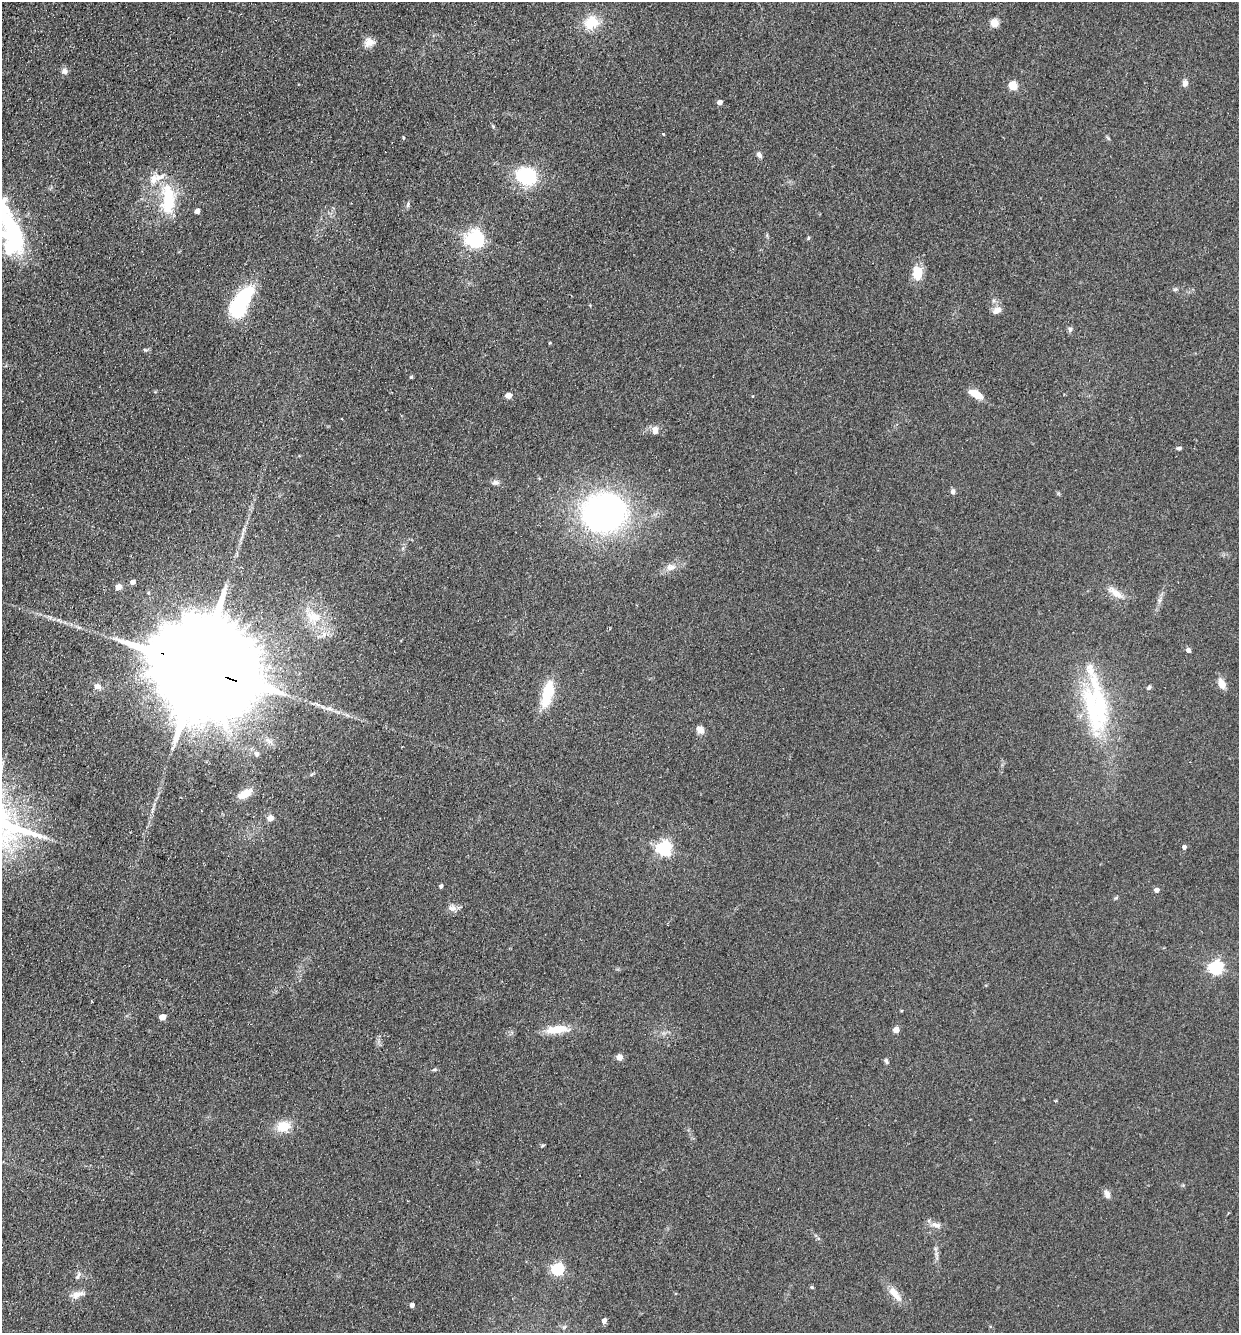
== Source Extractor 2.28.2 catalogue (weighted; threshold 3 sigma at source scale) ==
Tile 11 of 4 x 4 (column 3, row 3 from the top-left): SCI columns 2791-4027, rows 1354-2684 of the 5452 x 5368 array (HDU 1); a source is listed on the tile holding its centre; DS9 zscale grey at full resolution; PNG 1241 x 1335 px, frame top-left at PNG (2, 2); no overlay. Shown black and unused: <1% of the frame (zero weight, under 2 of 3 exposures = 3% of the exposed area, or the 3 px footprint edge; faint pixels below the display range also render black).
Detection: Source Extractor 2.28.2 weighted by HDU 2 'WHT'; one run over the whole footprint, this tile lists its part. Background 0.15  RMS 0.011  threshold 0.0505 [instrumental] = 3 sigma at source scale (4.5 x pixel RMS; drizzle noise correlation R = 1.50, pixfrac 1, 0.05/0.05 arcsec/px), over >= 5 px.
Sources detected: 81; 2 inside a brighter object's white glare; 2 cosmic-ray / hot-pixel residue — not listed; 3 inside a brighter listed object's ellipse — not listed separately; the other 74 listed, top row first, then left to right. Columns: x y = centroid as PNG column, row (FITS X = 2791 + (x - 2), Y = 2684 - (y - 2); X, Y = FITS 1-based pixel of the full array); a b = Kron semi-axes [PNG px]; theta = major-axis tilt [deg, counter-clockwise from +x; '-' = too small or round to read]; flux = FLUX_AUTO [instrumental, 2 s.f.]
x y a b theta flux
591 22 15 13 34 26
994 23 5 5 - 43
369 42 13 11 18 8.5
65 71 8 7 - 4.5
1185 83 8 7 - 4.8
1013 86 5 5 - 47
720 102 4 4 - 6
493 126 5 4 - 1.3
663 134 3 3 - 1.8
403 138 4 3 - 1
759 155 8 6 -57 3.5
526 176 18 14 -13 77
168 199 38 16 -88 54
408 205 8 4 72 2.1
197 211 5 4 - 5.8
13 231 58 24 -63 140
808 238 6 4 89 1.2
474 239 7 6 - 420
917 273 19 12 -87 18
1175 289 6 4 19 1.6
241 303 35 15 62 90
997 310 12 7 31 7.1
1070 329 7 6 - 2.5
550 343 4 3 - 0.95
145 350 7 4 -15 1.7
411 377 4 4 - 1.4
974 393 16 8 -22 13
508 395 5 4 - 15
753 396 3 2 - 0.68
655 430 11 7 84 6.1
1179 448 6 4 -1 2
495 482 11 6 -1 3.7
953 491 7 5 -83 3.1
604 512 50 46 18 290
670 567 12 9 5 7.5
133 582 5 4 - 6
118 587 5 5 - 11
1115 593 26 8 -36 11
314 617 21 14 -18 26
1188 650 4 4 - 5.3
197 666 48 22 -21 50000
1221 683 13 8 -66 9.3
98 686 9 7 -34 5
1149 687 6 5 - 1.9
548 693 31 11 75 39
1092 707 109 25 -82 130
700 730 11 8 -40 5.9
257 754 8 6 -77 3
245 793 17 9 30 14
152 810 11 3 79 2.8
270 818 5 5 - 11
1184 847 4 4 - 4.3
664 848 6 6 - 260
441 886 4 4 - 2.9
1156 890 4 4 - 6.9
1116 898 6 4 19 1.3
452 908 10 9 - 5.9
1216 967 6 6 - 240
162 1017 5 4 - 15
557 1029 30 10 5 23
896 1030 4 4 - 16
619 1057 5 4 - 16
886 1061 7 4 -73 2.3
434 1070 6 4 19 1.5
283 1126 15 12 8 20
1107 1194 12 7 -65 4.9
936 1225 15 7 -14 6.4
557 1269 5 5 - 150
78 1275 14 5 63 3.4
812 1287 5 4 - 1.5
77 1294 19 8 18 8.7
895 1294 24 9 -51 13
412 1305 4 4 - 5.3
604 1321 4 4 - 6.4
Overlapping masked pixels (flux is a lower limit): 1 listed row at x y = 197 666
Isophote crosses this tile's border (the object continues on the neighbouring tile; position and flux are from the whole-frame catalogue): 1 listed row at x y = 13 231